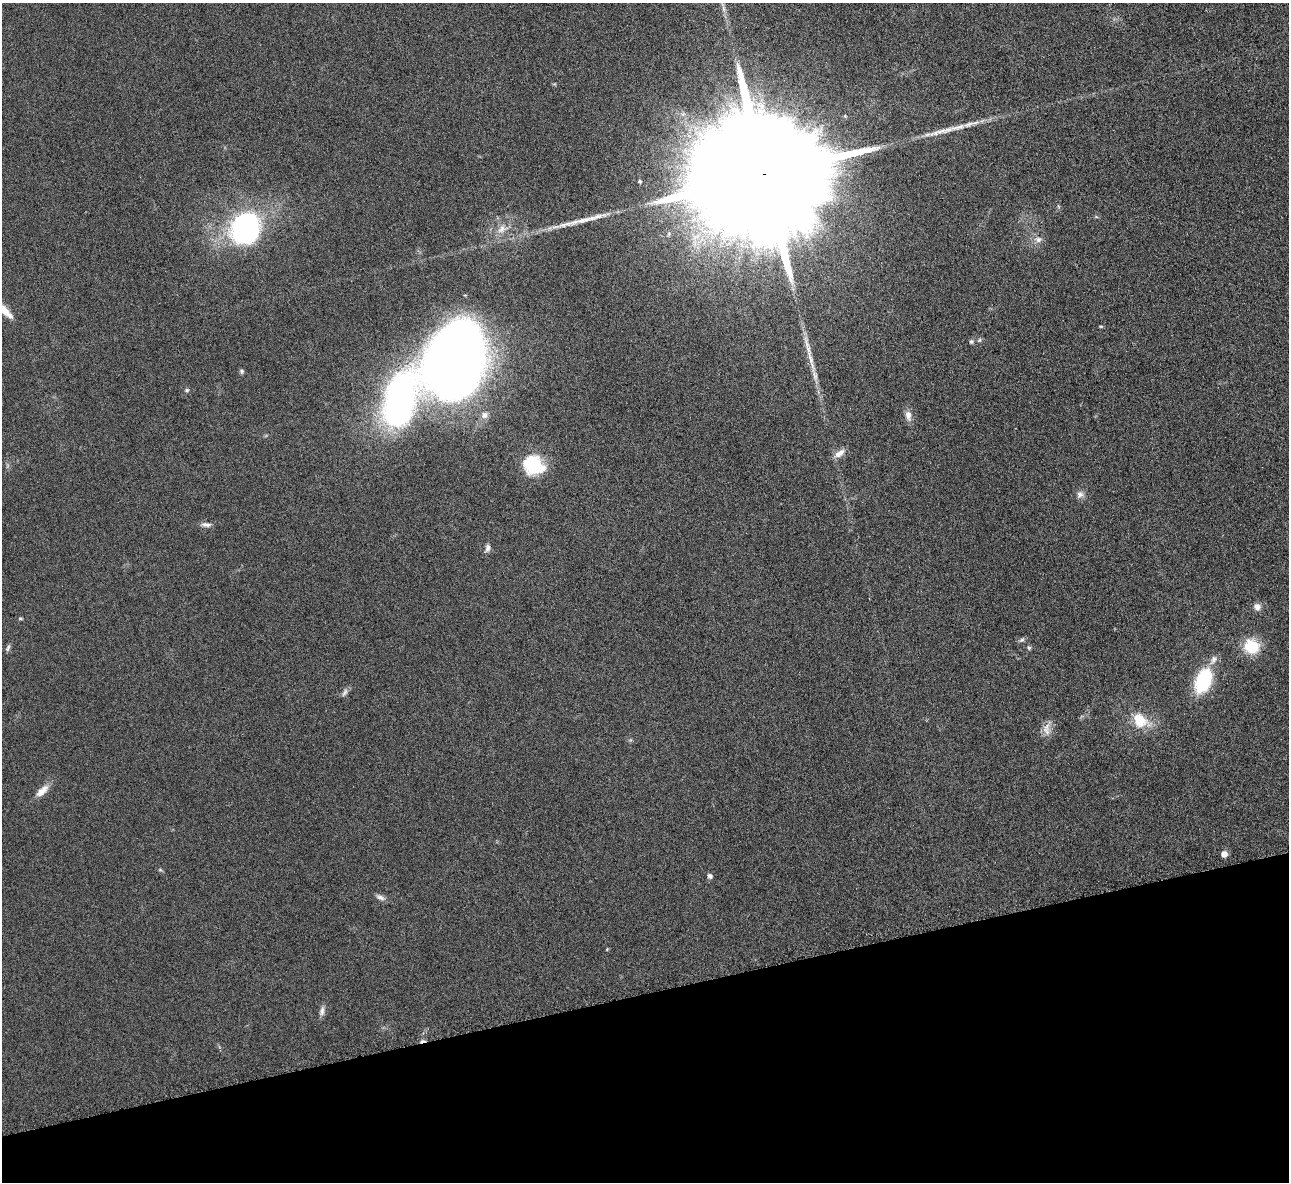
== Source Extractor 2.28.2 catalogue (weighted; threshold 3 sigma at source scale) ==
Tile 14 of 4 x 4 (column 2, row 4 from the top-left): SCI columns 1293-2579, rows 158-1337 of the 5171 x 5154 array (HDU 1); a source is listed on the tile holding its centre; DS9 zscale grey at full resolution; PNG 1291 x 1184 px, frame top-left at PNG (2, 3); no overlay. Shown black and unused: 16% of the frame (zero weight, under 3 of 6 exposures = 2% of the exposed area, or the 3 px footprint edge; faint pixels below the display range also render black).
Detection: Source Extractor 2.28.2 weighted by HDU 2 'WHT'; one run over the whole footprint, this tile lists its part. Background 0.121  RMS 0.011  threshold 0.043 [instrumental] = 3 sigma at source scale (4.09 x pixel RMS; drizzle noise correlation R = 1.36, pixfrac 0.8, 0.05/0.05 arcsec/px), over >= 5 px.
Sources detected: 44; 1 cosmic-ray / hot-pixel residue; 1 long thin detection or spike segment (spike, bleed or trail) — not listed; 2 inside a brighter listed object's ellipse — not listed separately; the other 40 listed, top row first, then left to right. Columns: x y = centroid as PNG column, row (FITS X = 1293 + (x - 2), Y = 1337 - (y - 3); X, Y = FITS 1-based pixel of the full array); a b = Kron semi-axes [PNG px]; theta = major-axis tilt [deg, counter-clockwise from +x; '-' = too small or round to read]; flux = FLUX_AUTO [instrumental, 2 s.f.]
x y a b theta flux
944 130 46 7 14 20
764 175 58 27 11 77000
639 181 4 4 - 1.9
502 229 15 9 34 8.8
245 230 22 19 63 230
1038 239 9 8 - 4.8
5 311 27 8 -47 12
1101 326 5 3 - 0.99
979 340 6 5 - 1.7
971 341 6 5 - 2.1
808 347 37 6 -76 15
453 361 52 38 67 1900
242 371 6 5 - 1.9
187 390 6 5 - 1.5
399 401 51 25 80 370
484 415 9 8 - 5.6
908 415 13 8 -77 6.5
839 453 15 8 35 7.4
532 466 27 23 16 43
1080 494 11 9 41 4.9
206 525 13 6 -6 4.1
487 548 11 6 76 3.8
1257 607 9 8 - 5.4
20 618 6 4 0 1.2
1022 640 8 5 27 2.3
1251 646 15 14 - 35
8 648 11 4 71 2.3
1029 648 6 5 - 1.8
1213 660 14 8 61 6.1
1203 680 17 11 66 89
345 692 13 5 58 3.1
1140 720 21 15 -33 27
1046 731 15 9 -61 7.5
42 791 20 8 43 10
1224 854 5 5 - 10
160 870 6 4 -1 1.2
710 876 7 6 - 2.7
380 897 12 6 -27 4
607 949 4 3 - 0.85
322 1011 13 6 80 4.2
Overlapping masked pixels (flux is a lower limit): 1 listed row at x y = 764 175
Isophote crosses this tile's border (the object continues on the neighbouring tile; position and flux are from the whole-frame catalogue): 1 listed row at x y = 5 311